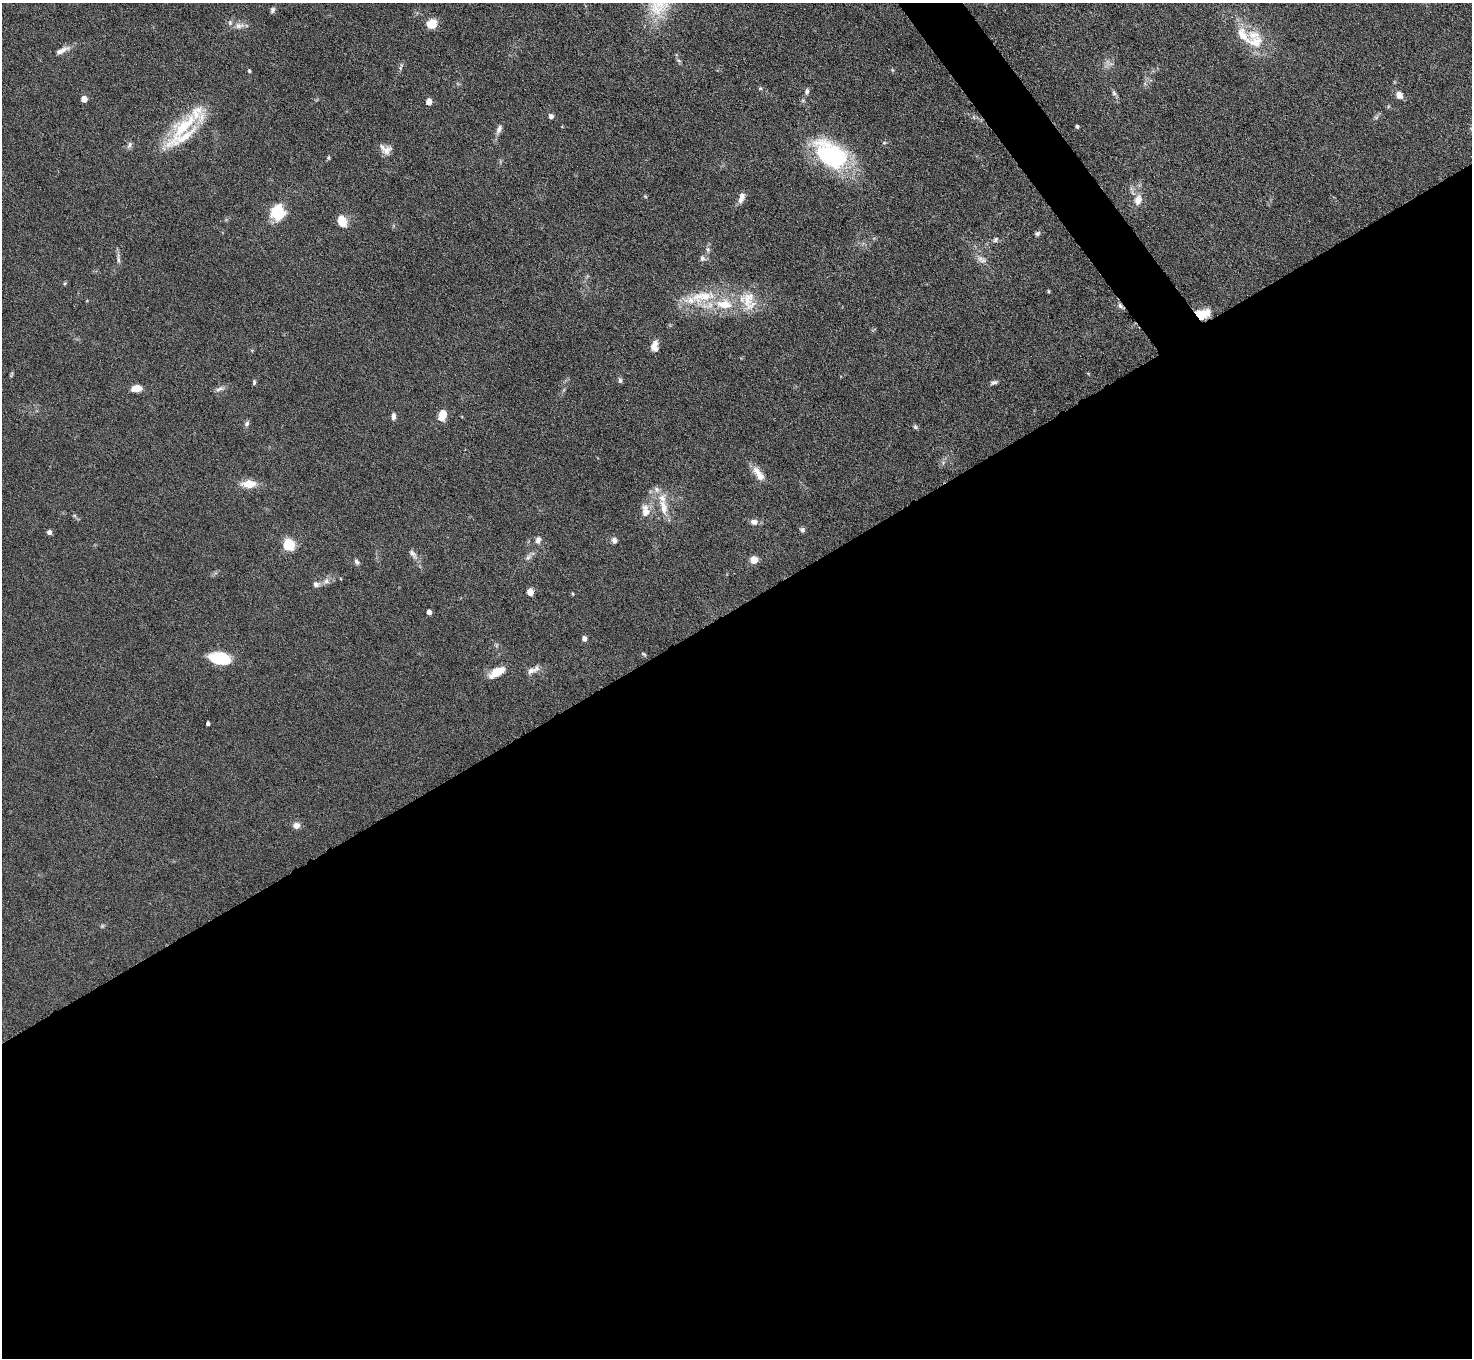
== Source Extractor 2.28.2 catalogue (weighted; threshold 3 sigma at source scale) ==
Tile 15 of 4 x 4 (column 3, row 4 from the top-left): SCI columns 2941-4410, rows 297-1652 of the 5882 x 5876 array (HDU 1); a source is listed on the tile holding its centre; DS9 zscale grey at full resolution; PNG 1474 x 1360 px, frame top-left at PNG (2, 3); no overlay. Shown black and unused: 57% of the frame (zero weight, under 4 of 8 exposures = <1% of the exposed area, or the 3 px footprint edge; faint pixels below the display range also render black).
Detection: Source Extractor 2.28.2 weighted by HDU 2 'WHT'; one run over the whole footprint, this tile lists its part. Background 0.0969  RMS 0.0051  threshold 0.0209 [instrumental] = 3 sigma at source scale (4.09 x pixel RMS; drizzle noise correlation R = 1.36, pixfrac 0.8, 0.05/0.05 arcsec/px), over >= 5 px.
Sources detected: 88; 2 too faint to see at this stretch — not listed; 9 inside a brighter listed object's ellipse — not listed separately; the other 77 listed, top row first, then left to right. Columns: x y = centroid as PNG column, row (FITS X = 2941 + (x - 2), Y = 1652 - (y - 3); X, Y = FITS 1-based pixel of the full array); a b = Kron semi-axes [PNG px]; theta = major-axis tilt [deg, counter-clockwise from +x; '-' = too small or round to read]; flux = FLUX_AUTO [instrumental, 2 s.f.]
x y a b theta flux
272 10 8 5 66 1.2
432 24 11 9 35 6.4
239 26 16 8 3 3.7
1256 42 23 16 2 12
62 50 21 7 27 3.5
401 67 12 3 73 1
892 70 5 5 - 0.63
249 71 4 4 - 0.71
760 89 6 4 0 0.6
807 91 8 6 89 1.3
1114 93 8 5 -73 1.1
1399 95 8 6 -46 3.9
84 99 5 4 - 6.1
429 102 5 4 - 5.8
551 116 5 4 - 2.4
184 126 48 20 41 26
1077 126 4 3 - 0.91
499 129 11 6 69 2.2
130 145 10 6 60 1.5
386 149 16 11 -27 3.8
831 154 45 27 -36 52
328 157 5 5 - 0.69
645 196 5 4 - 0.55
741 197 13 6 74 3.4
1138 200 13 9 75 4.7
278 213 17 13 84 17
342 221 12 8 -69 8.8
1037 233 7 6 - 1.1
995 239 8 6 52 1.2
708 249 8 7 - 1.4
118 258 17 4 -87 1.8
702 258 9 7 -52 1.6
982 260 15 9 -31 3.2
65 283 5 4 - 0.58
1048 291 4 4 - 0.54
702 297 51 16 11 22
748 301 32 23 -66 16
1120 306 10 6 -41 1.7
1202 314 14 8 10 13
655 348 9 6 -33 2.7
11 375 7 4 64 0.64
620 380 7 5 -86 1.1
254 382 7 4 88 0.85
994 382 10 5 15 1.3
137 388 12 7 4 4.6
219 389 14 6 22 1.9
442 415 12 8 74 6.4
393 416 8 5 87 1.8
247 424 9 6 59 1.3
915 427 6 5 - 0.94
758 474 22 9 -54 5.5
248 484 18 9 1 7.1
663 507 27 10 -77 8.1
645 511 19 11 -85 5.3
74 515 6 4 0 0.59
754 522 9 7 -7 2.7
802 529 7 6 - 1.1
49 532 5 4 - 2.3
538 540 10 8 81 2
614 540 8 7 - 1.8
289 545 6 5 - 52
413 554 18 7 -52 2.9
528 557 12 6 42 1.9
754 560 7 7 - 4.8
357 562 8 5 -59 1.4
326 581 10 8 31 2.4
316 584 9 8 - 1.9
530 592 5 4 - 7.3
573 594 4 4 - 0.47
429 612 5 4 - 2.9
584 639 5 5 - 2
644 654 7 4 -38 0.7
220 658 18 10 -11 24
531 671 13 8 21 3
497 672 20 9 29 7.4
208 723 4 4 - 1.2
296 825 9 8 - 2.7
Overlapping masked pixels (flux is a lower limit): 2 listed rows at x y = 1120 306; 1202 314